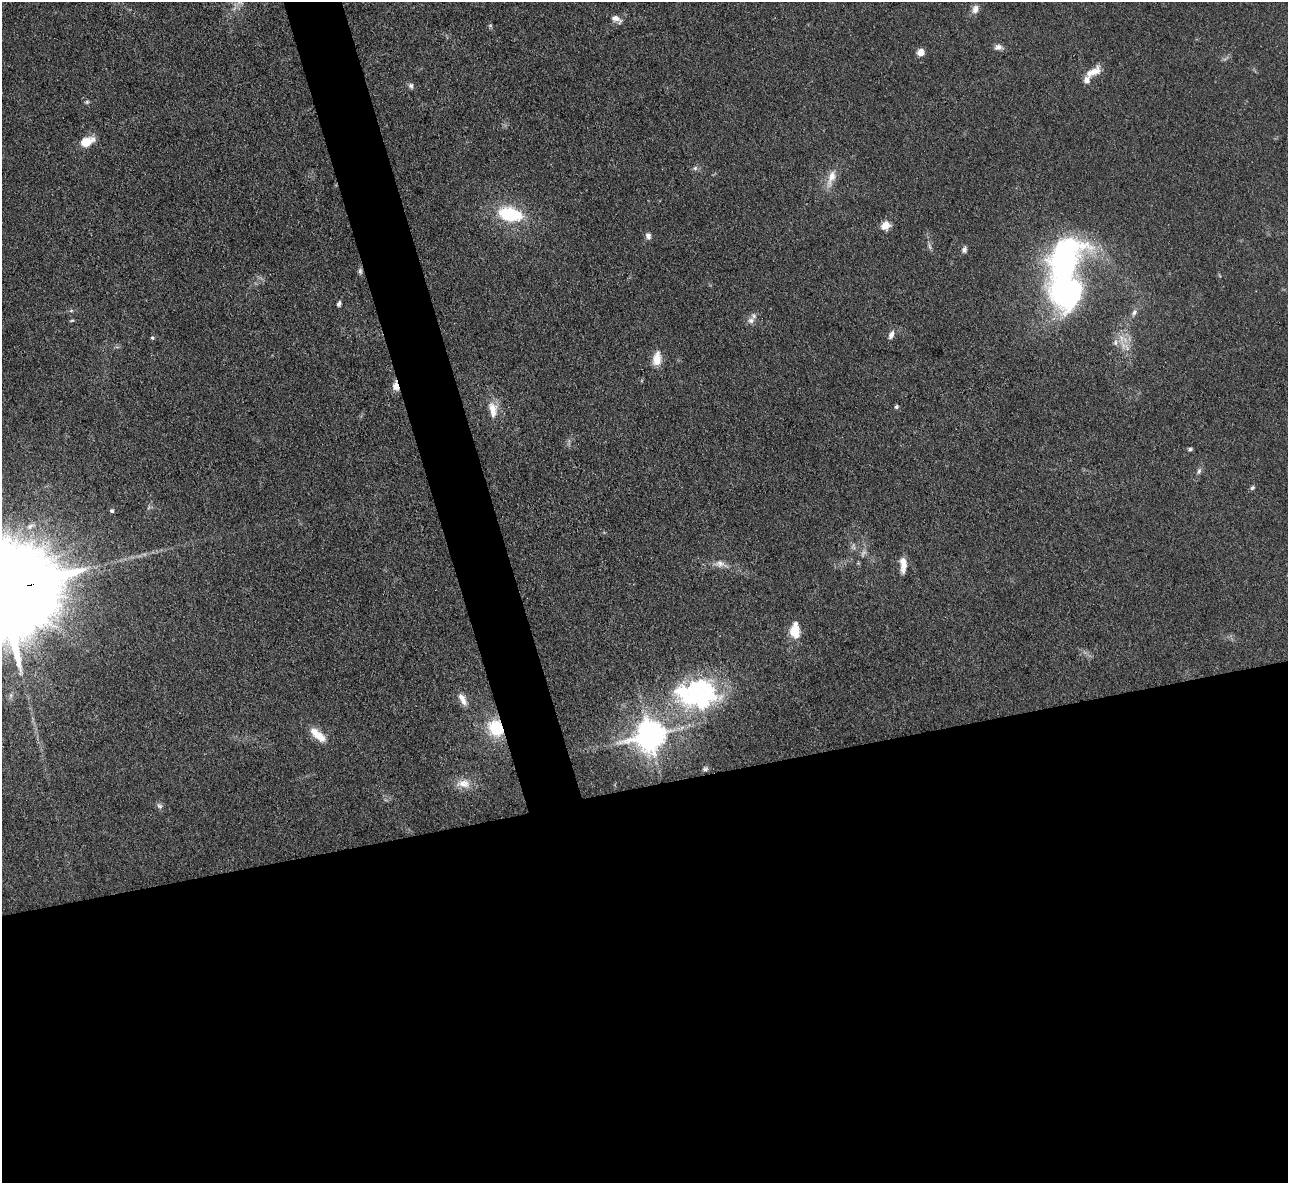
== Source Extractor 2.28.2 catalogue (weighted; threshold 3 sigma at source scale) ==
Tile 15 of 4 x 4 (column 3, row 4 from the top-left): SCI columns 2575-3860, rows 266-1446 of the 5147 x 5132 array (HDU 1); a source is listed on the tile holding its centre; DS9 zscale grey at full resolution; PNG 1290 x 1185 px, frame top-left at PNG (2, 2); no overlay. Shown black and unused: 36% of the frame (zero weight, under 3 of 4 exposures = <1% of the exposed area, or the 3 px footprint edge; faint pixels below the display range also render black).
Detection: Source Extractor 2.28.2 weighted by HDU 2 'WHT'; one run over the whole footprint, this tile lists its part. Background 0.0862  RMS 0.0069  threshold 0.0309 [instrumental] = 3 sigma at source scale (4.5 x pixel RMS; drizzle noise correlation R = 1.50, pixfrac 1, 0.05/0.05 arcsec/px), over >= 5 px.
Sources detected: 56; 3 too faint to see at this stretch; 2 inside a brighter object's white glare — not listed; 4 inside a brighter listed object's ellipse — not listed separately; the other 47 listed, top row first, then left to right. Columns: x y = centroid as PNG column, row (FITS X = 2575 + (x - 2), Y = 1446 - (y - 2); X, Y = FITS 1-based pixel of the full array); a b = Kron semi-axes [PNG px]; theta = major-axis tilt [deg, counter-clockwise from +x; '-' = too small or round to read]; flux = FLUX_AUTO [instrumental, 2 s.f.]
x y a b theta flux
240 2 11 9 -23 4.9
975 9 12 9 71 4.5
616 19 13 7 -28 4.9
490 25 6 4 1 0.94
998 47 12 7 0 3.4
921 52 5 5 - 17
1093 72 20 9 28 9.4
411 86 8 6 -65 2
87 102 7 5 21 1.2
87 142 15 9 25 14
695 168 6 6 - 1.7
831 178 26 9 71 9.8
510 214 25 14 -12 44
885 225 10 9 - 7.5
648 236 8 6 -79 2.8
929 246 11 4 -81 2
964 250 8 6 80 2.3
1064 259 45 29 61 190
360 271 9 5 -84 1.8
339 304 7 5 67 1.7
71 311 6 4 1 1.1
1134 312 11 7 58 2.9
751 320 11 8 14 3.5
72 321 7 3 9 0.86
891 335 13 7 66 3.4
152 338 5 4 - 1
1115 343 9 6 84 2.4
1127 347 16 7 -61 6.4
657 359 19 11 82 9.4
396 386 13 7 -79 5.3
896 407 5 5 - 1.3
493 410 20 11 -83 11
1190 449 5 4 - 1.6
1199 471 9 5 74 2.1
1252 488 7 6 - 1.4
112 511 5 5 - 1.5
719 564 15 10 -1 5.4
903 565 16 7 -88 7.7
795 631 20 12 -88 12
699 693 52 39 -5 110
462 699 19 8 -62 6.3
496 728 19 15 -66 27
318 735 25 9 -41 12
650 736 9 9 - 1400
705 769 8 5 28 1.7
463 783 21 12 0 8.4
159 806 10 7 -39 2.1
Overlapping masked pixels (flux is a lower limit): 3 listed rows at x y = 360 271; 396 386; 496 728
Isophote crosses this tile's border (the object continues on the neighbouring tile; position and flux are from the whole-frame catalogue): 1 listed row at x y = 240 2